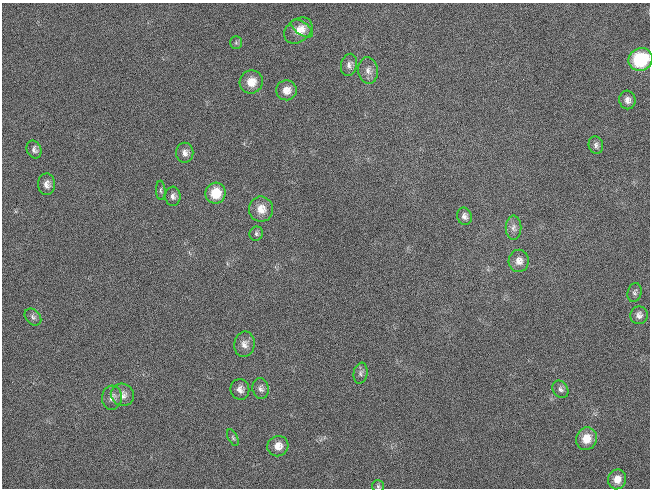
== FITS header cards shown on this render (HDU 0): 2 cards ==
NAXIS1  =                  648 / length of data axis 1
NAXIS2  =                  486 / length of data axis 2

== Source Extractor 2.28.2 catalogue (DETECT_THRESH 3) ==
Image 648 x 486 px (HDU 0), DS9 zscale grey, 1 PNG px = 1 image px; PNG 652 x 490 px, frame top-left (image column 1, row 486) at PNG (2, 3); each listed source drawn as its Kron ellipse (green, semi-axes under 4 px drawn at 4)
Background 119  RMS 26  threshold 79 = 3 sigma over >= 5 px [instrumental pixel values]
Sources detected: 36; all 36 listed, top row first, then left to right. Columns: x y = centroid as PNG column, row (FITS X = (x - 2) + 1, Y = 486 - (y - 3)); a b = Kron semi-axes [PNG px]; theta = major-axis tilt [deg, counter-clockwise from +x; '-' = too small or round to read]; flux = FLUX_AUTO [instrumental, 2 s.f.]
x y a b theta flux
302 29 13 6 -35 11000
298 30 15 11 37 21000
236 43 6 5 - 3300
640 59 12 11 - 110000
349 65 11 8 77 8400
368 70 13 10 -83 12000
251 82 12 11 - 25000
286 90 10 10 - 17000
627 100 9 8 - 9500
596 145 9 7 -73 6000
34 150 9 7 -67 7500
185 153 10 8 -88 10000
47 184 11 8 89 11000
161 190 9 4 -86 4100
215 193 10 10 - 44000
173 196 9 7 -88 7700
261 209 12 12 - 21000
464 216 9 7 -70 7500
514 228 12 8 -90 9100
256 234 7 6 - 4400
519 261 11 10 - 15000
635 292 9 7 74 4800
639 315 9 8 - 8400
33 317 9 7 -47 6300
244 344 13 10 81 12000
361 373 10 7 80 6400
240 389 10 9 - 11000
261 389 10 8 -79 7500
560 389 9 7 -57 6600
122 395 12 11 - 13000
112 398 12 10 85 12000
233 438 9 4 -63 3300
586 439 11 10 - 28000
278 446 10 10 - 18000
617 479 10 9 - 18000
378 486 6 6 - 3400
At the frame edge (FLAGS 8, measured only in part): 1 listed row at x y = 640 59